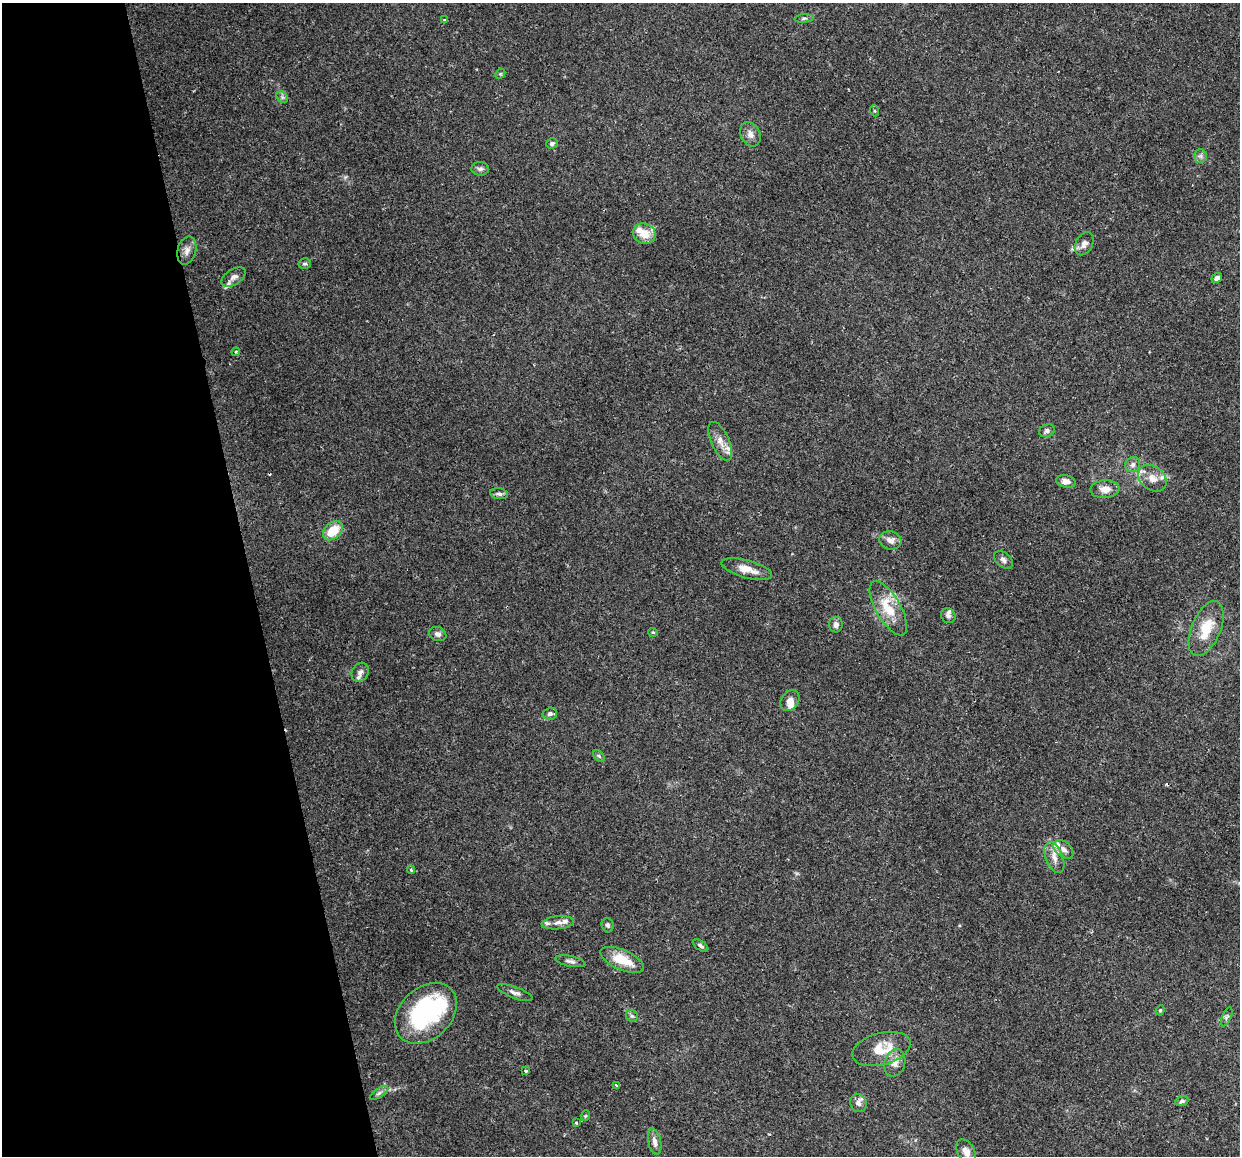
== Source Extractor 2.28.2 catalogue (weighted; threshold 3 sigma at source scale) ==
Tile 5 of 4 x 4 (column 1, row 2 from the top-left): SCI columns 1-1238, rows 2392-3545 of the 4950 x 4733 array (HDU 1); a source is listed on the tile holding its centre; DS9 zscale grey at full resolution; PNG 1242 x 1158 px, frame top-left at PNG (2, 3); each listed source drawn as its Kron ellipse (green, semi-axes under 4 px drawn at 4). Shown black and unused: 20% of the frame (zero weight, under 2 of 3 exposures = <1% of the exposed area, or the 3 px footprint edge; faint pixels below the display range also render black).
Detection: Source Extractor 2.28.2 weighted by HDU 2 'WHT'; one run over the whole footprint, this tile lists its part. Background 0.15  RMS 0.0064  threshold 0.0286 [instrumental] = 3 sigma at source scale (4.5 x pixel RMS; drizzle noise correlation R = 1.50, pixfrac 1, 0.0396/0.0396 arcsec/px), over >= 5 px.
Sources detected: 74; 1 inside a brighter object's white glare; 2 cosmic-ray / hot-pixel residue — neither listed nor drawn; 10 inside a brighter listed object's ellipse — not listed separately; the other 61 listed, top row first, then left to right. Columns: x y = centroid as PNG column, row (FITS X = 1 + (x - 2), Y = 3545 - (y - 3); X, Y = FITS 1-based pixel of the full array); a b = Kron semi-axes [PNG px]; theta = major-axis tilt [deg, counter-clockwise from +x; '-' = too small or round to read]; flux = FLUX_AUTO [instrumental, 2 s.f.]
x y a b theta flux
804 18 9 4 5 1.2
445 20 3 3 - 1
500 74 5 4 - 0.78
282 97 6 5 - 1.4
875 111 5 3 - 0.62
750 134 13 9 -65 3.7
552 143 6 5 - 1.5
1200 156 6 6 - 1.9
480 169 9 7 -3 2
644 234 11 10 - 10
1084 244 12 8 62 3.6
187 251 14 9 75 4.4
305 264 6 5 - 1.2
234 277 13 7 33 3
1217 278 6 4 35 1.9
236 352 4 3 - 0.81
1047 431 8 6 20 1.9
720 441 21 9 -66 6.5
1133 465 8 7 - 2.4
1152 478 15 11 -37 6.9
1066 481 10 6 -13 3.7
1105 489 14 9 5 6.7
499 494 9 5 -9 1.7
333 531 11 8 40 16
890 540 11 9 -16 4.2
1003 560 11 7 -41 2.5
747 569 26 9 -15 9.1
888 608 31 12 -60 18
948 616 8 7 - 1.8
836 625 8 6 77 2.5
1206 629 29 14 68 18
653 632 5 4 - 0.79
438 634 9 7 -22 2.5
360 672 10 8 61 2.5
790 700 11 8 55 4.7
550 714 7 6 - 2.1
599 756 7 4 -45 1.1
1064 849 11 7 -39 3.6
1054 857 16 8 -68 5.7
411 870 4 3 - 0.98
558 923 16 6 6 3.4
608 925 7 6 - 1.3
701 946 9 4 -34 1.5
622 960 23 10 -23 16
570 961 15 5 -11 2.3
515 993 19 5 -21 2.8
1160 1010 5 4 - 0.84
426 1013 35 25 43 82
632 1016 6 5 - 1.2
1227 1017 10 4 67 1.3
881 1049 30 16 15 16
895 1063 14 10 72 5.4
526 1071 4 3 - 1.2
617 1086 4 3 - 1.4
379 1093 10 4 32 1.9
1182 1101 7 4 19 1.4
858 1103 9 8 - 3.3
585 1116 5 3 - 0.89
576 1123 3 3 - 0.96
655 1142 13 6 -79 3.4
966 1152 13 8 -61 4.4